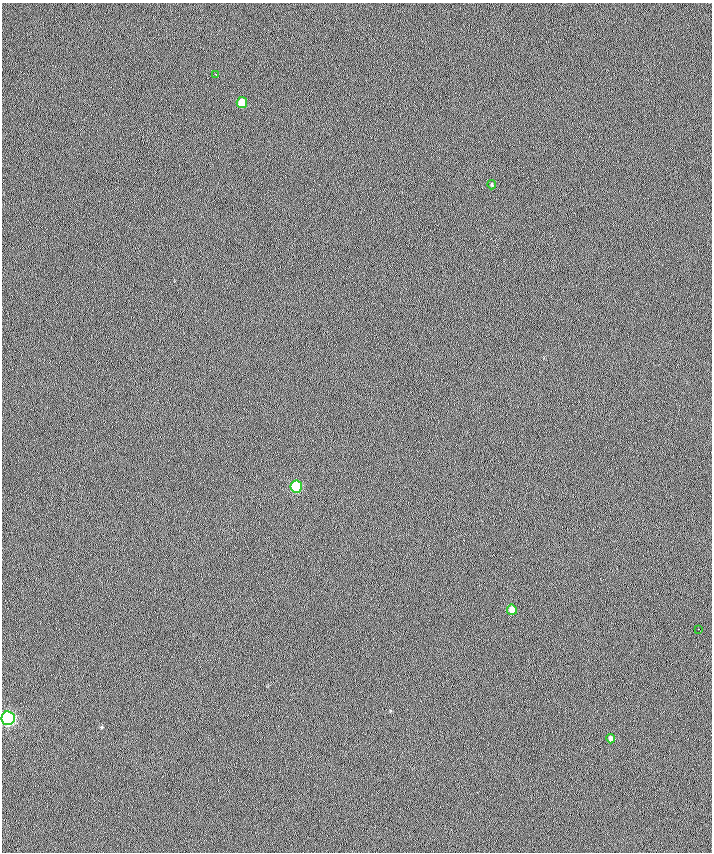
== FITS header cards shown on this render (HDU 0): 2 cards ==
NAXIS1  =                  710 /
NAXIS2  =                  850 /

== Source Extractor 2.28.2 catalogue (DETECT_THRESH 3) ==
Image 710 x 850 px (HDU 0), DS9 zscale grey, 1 PNG px = 1 image px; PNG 714 x 854 px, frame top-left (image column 1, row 850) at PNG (2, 3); each listed source drawn as its Kron ellipse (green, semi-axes under 4 px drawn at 4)
Background 0.841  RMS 6.7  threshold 20.2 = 3 sigma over >= 5 px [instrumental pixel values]
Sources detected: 8; all 8 listed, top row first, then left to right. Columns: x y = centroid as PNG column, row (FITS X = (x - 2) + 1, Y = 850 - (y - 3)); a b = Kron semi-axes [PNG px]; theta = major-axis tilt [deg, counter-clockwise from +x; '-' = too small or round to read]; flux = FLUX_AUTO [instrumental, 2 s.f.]
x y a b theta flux
216 74 3 2 - 870
242 103 5 5 - 7700
492 185 4 3 - 420
296 487 6 6 - 25000
512 610 5 5 - 3800
699 629 3 2 - 930
8 718 7 6 - 79000
611 739 4 4 - 1600
At the frame edge (FLAGS 8, measured only in part): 1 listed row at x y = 8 718